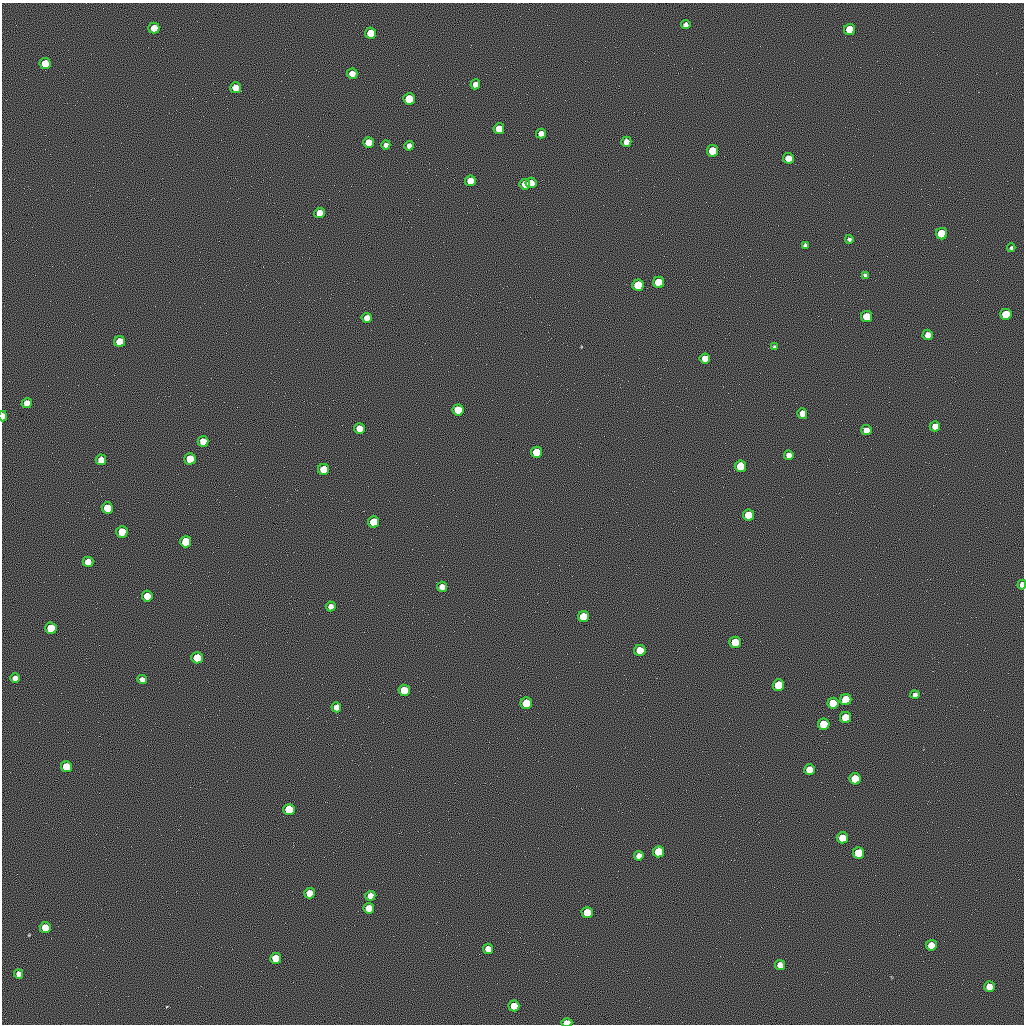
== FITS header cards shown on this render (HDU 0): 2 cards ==
NAXIS1  =                 1022 / length of data axis 1
NAXIS2  =                 1022 / length of data axis 2

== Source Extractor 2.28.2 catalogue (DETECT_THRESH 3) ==
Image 1022 x 1022 px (HDU 0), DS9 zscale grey, 1 PNG px = 1 image px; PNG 1026 x 1026 px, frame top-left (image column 1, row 1022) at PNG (2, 3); each listed source drawn as its Kron ellipse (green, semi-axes under 4 px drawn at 4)
Background 0.421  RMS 92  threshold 276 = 3 sigma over >= 5 px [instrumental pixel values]
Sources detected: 96; all 96 listed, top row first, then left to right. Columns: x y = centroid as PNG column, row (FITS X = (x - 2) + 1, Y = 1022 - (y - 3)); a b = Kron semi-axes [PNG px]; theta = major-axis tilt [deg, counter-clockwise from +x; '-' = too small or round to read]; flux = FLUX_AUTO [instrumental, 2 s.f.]
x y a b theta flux
686 25 4 4 - 23000
154 28 5 5 - 89000
850 30 5 5 - 180000
370 33 5 5 - 110000
45 63 5 5 - 110000
352 74 5 5 - 47000
475 84 5 5 - 34000
236 88 5 5 - 88000
409 99 5 5 - 160000
499 129 5 5 - 98000
541 133 5 5 - 38000
368 142 5 5 - 81000
626 142 5 5 - 39000
386 145 4 4 - 26000
409 146 5 4 - 29000
712 151 5 5 - 160000
788 158 5 5 - 65000
470 181 5 5 - 64000
531 183 5 5 - 65000
525 184 5 5 - 63000
320 213 5 5 - 78000
941 234 5 5 - 190000
849 239 4 4 - 13000
805 245 4 4 - 12000
1011 248 4 3 - 8400
865 275 4 4 - 12000
659 282 5 5 - 170000
638 285 5 5 - 160000
1006 314 5 5 - 180000
867 316 5 5 - 150000
367 318 5 5 - 44000
928 335 5 5 - 45000
120 342 5 5 - 140000
774 347 4 3 - 12000
705 358 5 5 - 60000
27 403 5 5 - 46000
458 410 5 5 - 140000
802 413 5 5 - 44000
3 416 5 3 - 47000
935 426 5 5 - 53000
359 428 5 5 - 79000
866 430 5 5 - 49000
203 441 5 5 - 63000
536 452 5 5 - 170000
789 455 5 4 - 34000
190 459 5 5 - 130000
101 460 5 5 - 56000
740 466 6 5 - 150000
323 469 5 5 - 130000
107 508 5 5 - 150000
748 515 5 5 - 140000
374 522 5 5 - 180000
122 532 5 5 - 170000
186 542 5 5 - 190000
88 562 5 5 - 48000
1022 585 5 3 - 30000
442 587 5 5 - 36000
147 596 5 5 - 76000
331 606 5 5 - 31000
583 617 5 5 - 150000
51 628 6 5 - 190000
735 642 5 5 - 190000
640 650 5 5 - 140000
197 658 5 5 - 160000
15 678 5 5 - 40000
142 679 5 4 - 32000
778 685 6 5 - 160000
404 690 5 5 - 160000
915 695 4 4 - 20000
846 700 6 5 - 190000
526 703 6 5 - 190000
833 703 5 5 - 130000
336 707 5 5 - 41000
845 718 5 5 - 140000
824 724 6 5 - 170000
66 767 5 5 - 150000
810 770 5 5 - 120000
855 779 6 5 - 190000
289 809 5 5 - 180000
842 838 5 5 - 120000
659 852 5 5 - 190000
858 853 6 5 - 180000
639 856 5 4 - 32000
309 893 5 5 - 80000
370 896 5 5 - 50000
369 908 5 5 - 77000
587 913 5 5 - 130000
45 927 5 5 - 99000
931 945 5 5 - 72000
488 949 5 5 - 56000
276 958 5 5 - 120000
780 965 5 5 - 51000
19 974 5 4 - 30000
989 987 5 5 - 70000
514 1006 5 5 - 98000
567 1023 5 4 - 88000
At the frame edge (FLAGS 8, measured only in part): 3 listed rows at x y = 3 416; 1022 585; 567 1023